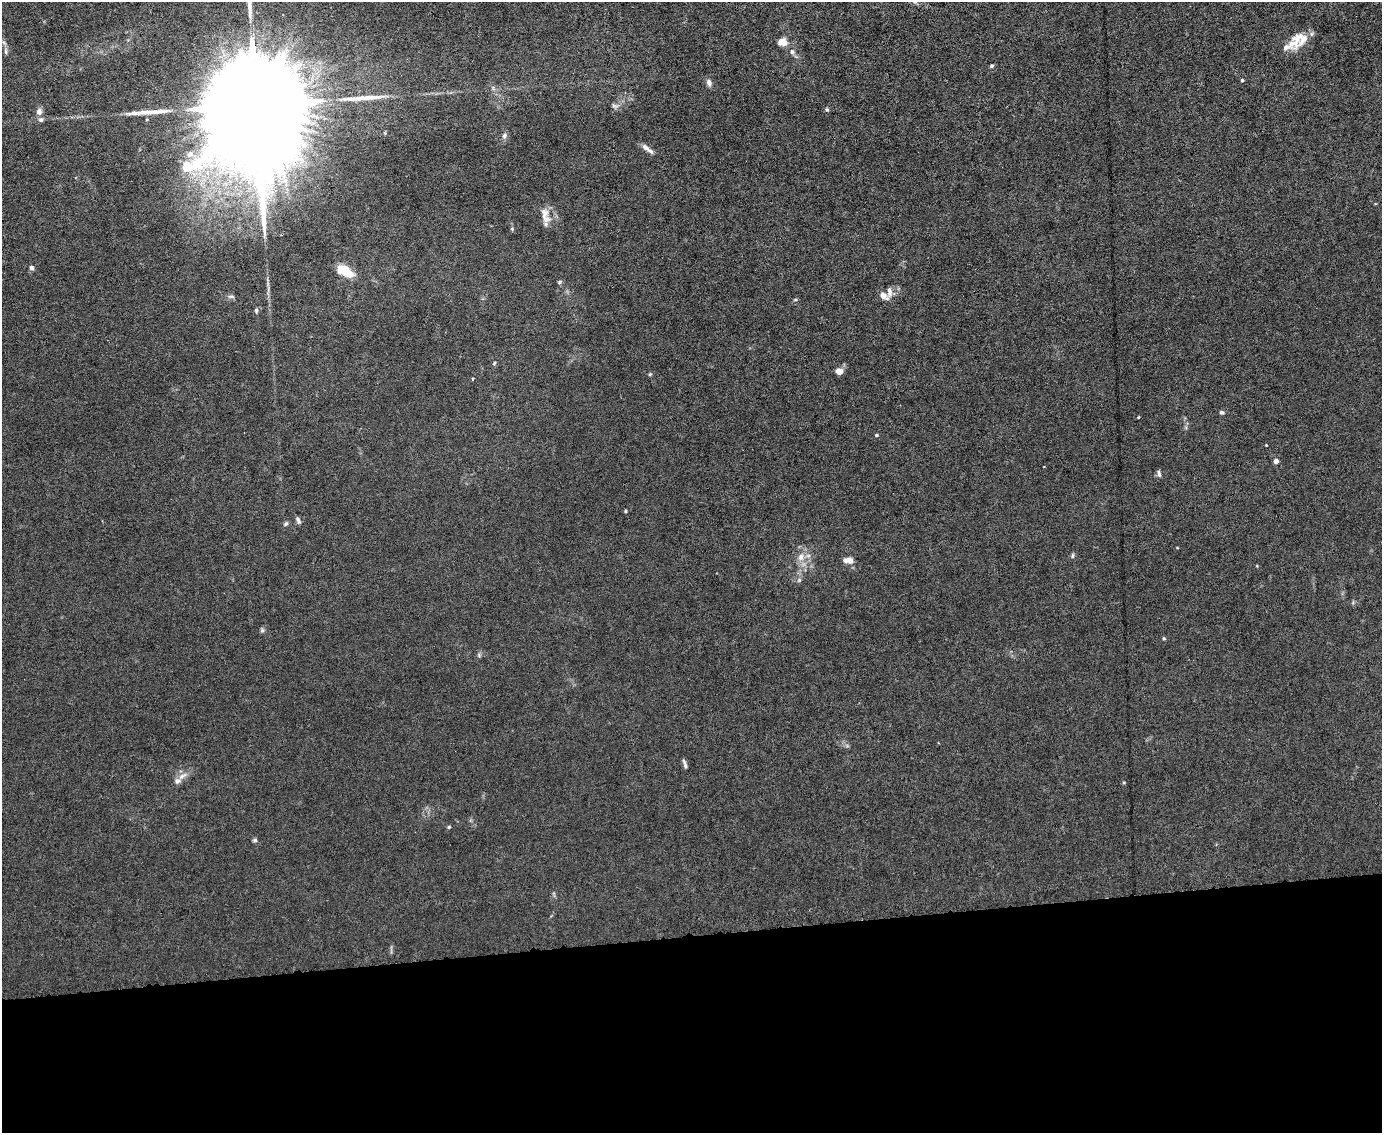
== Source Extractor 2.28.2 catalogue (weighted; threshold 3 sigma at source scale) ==
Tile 11 of 3 x 4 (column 2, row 4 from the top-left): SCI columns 1612-2991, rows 1-1131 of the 4496 x 4523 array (HDU 1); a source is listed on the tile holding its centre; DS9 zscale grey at full resolution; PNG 1384 x 1135 px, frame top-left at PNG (2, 2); no overlay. Shown black and unused: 17% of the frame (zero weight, under 3 of 6 exposures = <1% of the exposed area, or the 3 px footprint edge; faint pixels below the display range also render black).
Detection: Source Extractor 2.28.2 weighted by HDU 2 'WHT'; one run over the whole footprint, this tile lists its part. Background 0.0185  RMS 0.0027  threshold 0.0112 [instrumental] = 3 sigma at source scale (4.09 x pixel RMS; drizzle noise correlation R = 1.36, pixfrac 0.8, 0.05/0.05 arcsec/px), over >= 5 px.
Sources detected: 56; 1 inside a brighter object's white glare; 2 long thin detections or spike segments (spike, bleed or trail) — not listed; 5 inside a brighter listed object's ellipse — not listed separately; the other 48 listed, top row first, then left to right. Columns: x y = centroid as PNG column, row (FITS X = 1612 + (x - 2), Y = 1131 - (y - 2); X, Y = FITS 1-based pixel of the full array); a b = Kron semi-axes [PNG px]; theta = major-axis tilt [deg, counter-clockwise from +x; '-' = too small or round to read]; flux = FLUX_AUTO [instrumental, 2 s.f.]
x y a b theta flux
915 2 7 4 -18 0.43
1298 37 32 12 45 4
783 42 10 8 -14 2.7
5 51 10 4 -85 0.61
792 52 7 7 - 0.8
991 66 5 4 - 0.39
1242 80 4 3 - 0.3
709 82 9 6 -67 1.1
255 99 71 21 -89 22000
614 106 9 3 -21 0.5
827 109 5 5 - 0.35
39 112 9 7 80 1.1
504 136 8 6 61 0.79
646 148 13 7 -39 1.6
190 154 10 8 38 1.5
544 213 18 11 -83 2.5
512 229 5 4 - 0.36
31 268 7 6 - 0.56
345 270 15 9 -31 6.9
559 282 7 4 38 0.39
889 292 14 6 -89 1.3
231 296 10 5 4 0.63
884 296 11 7 -35 1.7
795 300 6 3 18 0.27
256 310 6 5 - 0.45
494 363 6 4 48 0.32
839 371 7 7 - 1.7
650 374 5 4 - 0.3
473 379 4 3 - 0.28
1222 412 6 5 - 0.54
1138 417 3 3 - 0.23
876 435 4 3 - 0.33
1266 445 2 2 - 0.17
1276 461 4 4 - 1.8
1159 474 10 4 -78 0.62
625 511 5 3 - 0.25
298 520 10 5 -63 0.7
286 524 7 4 44 0.48
1073 556 8 4 89 0.4
801 557 11 10 - 2.2
848 560 11 6 0 1.8
799 580 6 4 46 0.43
262 630 6 5 - 0.46
1164 638 5 4 - 0.29
685 764 12 4 -72 0.66
182 776 15 6 32 1.6
449 827 5 4 - 0.31
255 840 6 5 - 0.43
Isophote crosses this tile's border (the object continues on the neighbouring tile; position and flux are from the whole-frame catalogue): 2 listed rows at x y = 915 2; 255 99